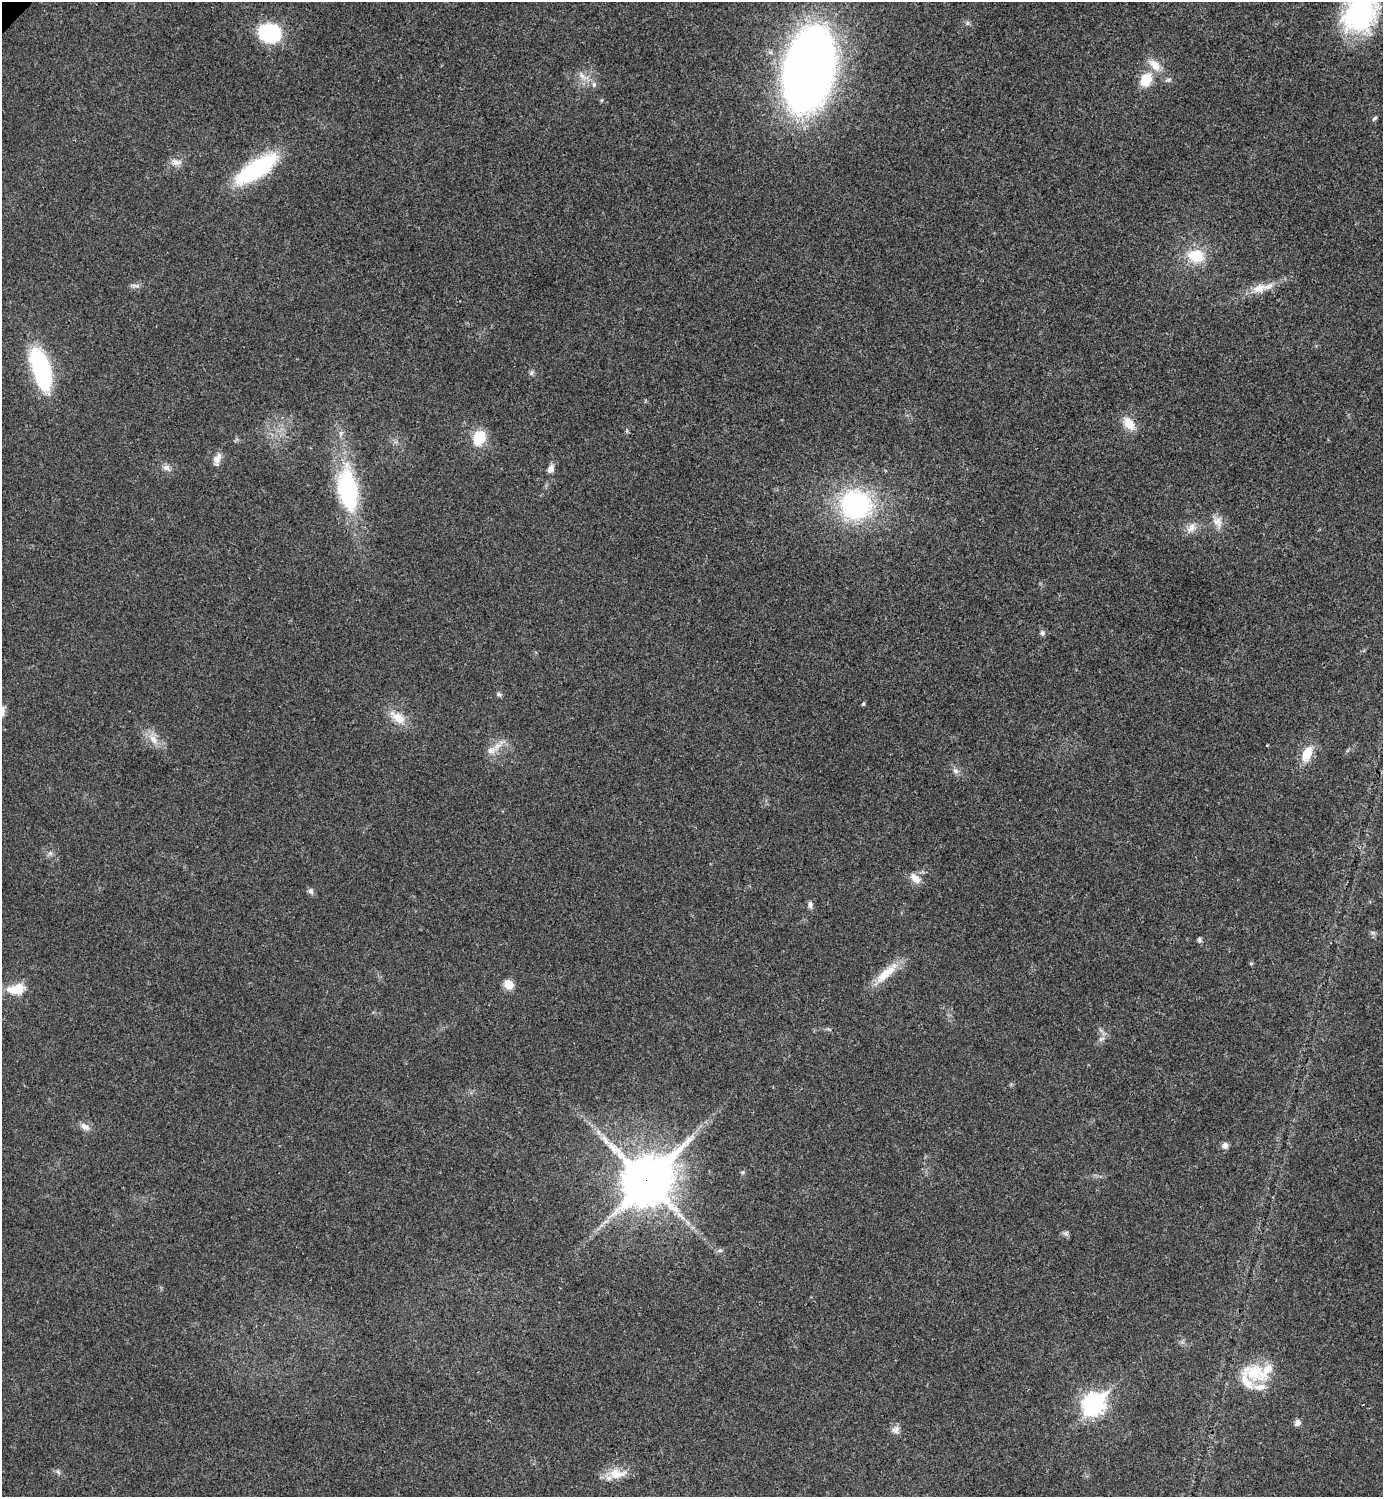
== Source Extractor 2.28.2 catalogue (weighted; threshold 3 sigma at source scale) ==
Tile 6 of 4 x 4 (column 2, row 2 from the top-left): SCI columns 1542-2922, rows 2995-4489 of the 5986 x 5986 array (HDU 1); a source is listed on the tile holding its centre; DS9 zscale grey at full resolution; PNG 1385 x 1499 px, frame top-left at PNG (2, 2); no overlay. Shown black and unused: <1% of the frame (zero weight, under 3 of 4 exposures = <1% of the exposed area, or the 3 px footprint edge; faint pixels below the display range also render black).
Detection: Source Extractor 2.28.2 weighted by HDU 2 'WHT'; one run over the whole footprint, this tile lists its part. Background 0.0194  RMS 0.004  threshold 0.0182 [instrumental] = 3 sigma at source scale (4.5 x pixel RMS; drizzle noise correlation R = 1.50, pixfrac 1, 0.05/0.05 arcsec/px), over >= 5 px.
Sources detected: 61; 5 inside a brighter listed object's ellipse — not listed separately; the other 56 listed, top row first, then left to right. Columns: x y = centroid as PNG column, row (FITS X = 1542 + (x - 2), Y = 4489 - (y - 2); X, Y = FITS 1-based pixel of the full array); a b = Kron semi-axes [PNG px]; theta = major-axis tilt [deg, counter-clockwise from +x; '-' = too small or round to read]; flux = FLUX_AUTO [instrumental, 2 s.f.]
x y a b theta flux
1360 11 43 31 76 69
270 33 22 18 -13 27
1155 65 21 11 -45 5.6
808 70 71 39 78 380
583 76 21 8 -29 4
1146 80 13 10 62 11
1374 118 8 4 38 0.73
176 162 15 9 -5 2.9
256 169 44 16 34 47
1196 256 20 15 -13 12
136 286 12 3 -14 1
1262 288 35 11 14 7.4
41 369 46 18 -73 46
531 373 6 6 - 0.9
1129 424 19 11 -50 6
627 431 6 4 -72 0.52
479 438 17 13 58 11
217 459 16 9 68 3
166 468 11 8 -21 2
550 469 9 6 65 2.4
348 489 58 24 -81 42
856 505 29 27 -10 63
1218 522 17 12 -71 4.1
1191 528 16 10 46 3.5
1042 633 8 6 90 1
499 694 7 5 -16 0.85
863 704 4 4 - 0.62
398 718 22 11 -37 7.1
153 739 16 8 -52 4
497 746 16 8 44 3.9
1307 754 17 10 65 8.6
955 771 10 6 -44 1.5
50 853 7 6 - 1.1
915 878 16 9 -45 3.8
311 891 9 7 -72 1.2
810 904 9 6 -90 1.3
1373 933 7 4 -18 0.75
1199 940 6 5 - 0.94
1251 963 6 4 -1 0.45
886 973 38 11 42 9.5
508 984 13 10 -42 4.1
16 989 22 12 10 9.2
1101 1039 9 5 30 1.4
85 1127 13 8 -31 2.4
598 1132 7 4 -71 1
1225 1145 7 7 - 2
743 1172 6 5 - 0.59
647 1180 19 16 46 1800
1066 1234 8 5 -31 0.99
720 1250 6 5 - 0.87
1256 1373 40 22 -19 17
1093 1404 10 8 45 210
1297 1423 7 7 - 1.7
895 1430 12 10 36 2.1
58 1472 7 4 -45 0.86
616 1474 21 15 -10 7
Overlapping masked pixels (flux is a lower limit): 1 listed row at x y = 647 1180
Isophote crosses this tile's border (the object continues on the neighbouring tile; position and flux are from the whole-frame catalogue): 1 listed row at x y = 1360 11